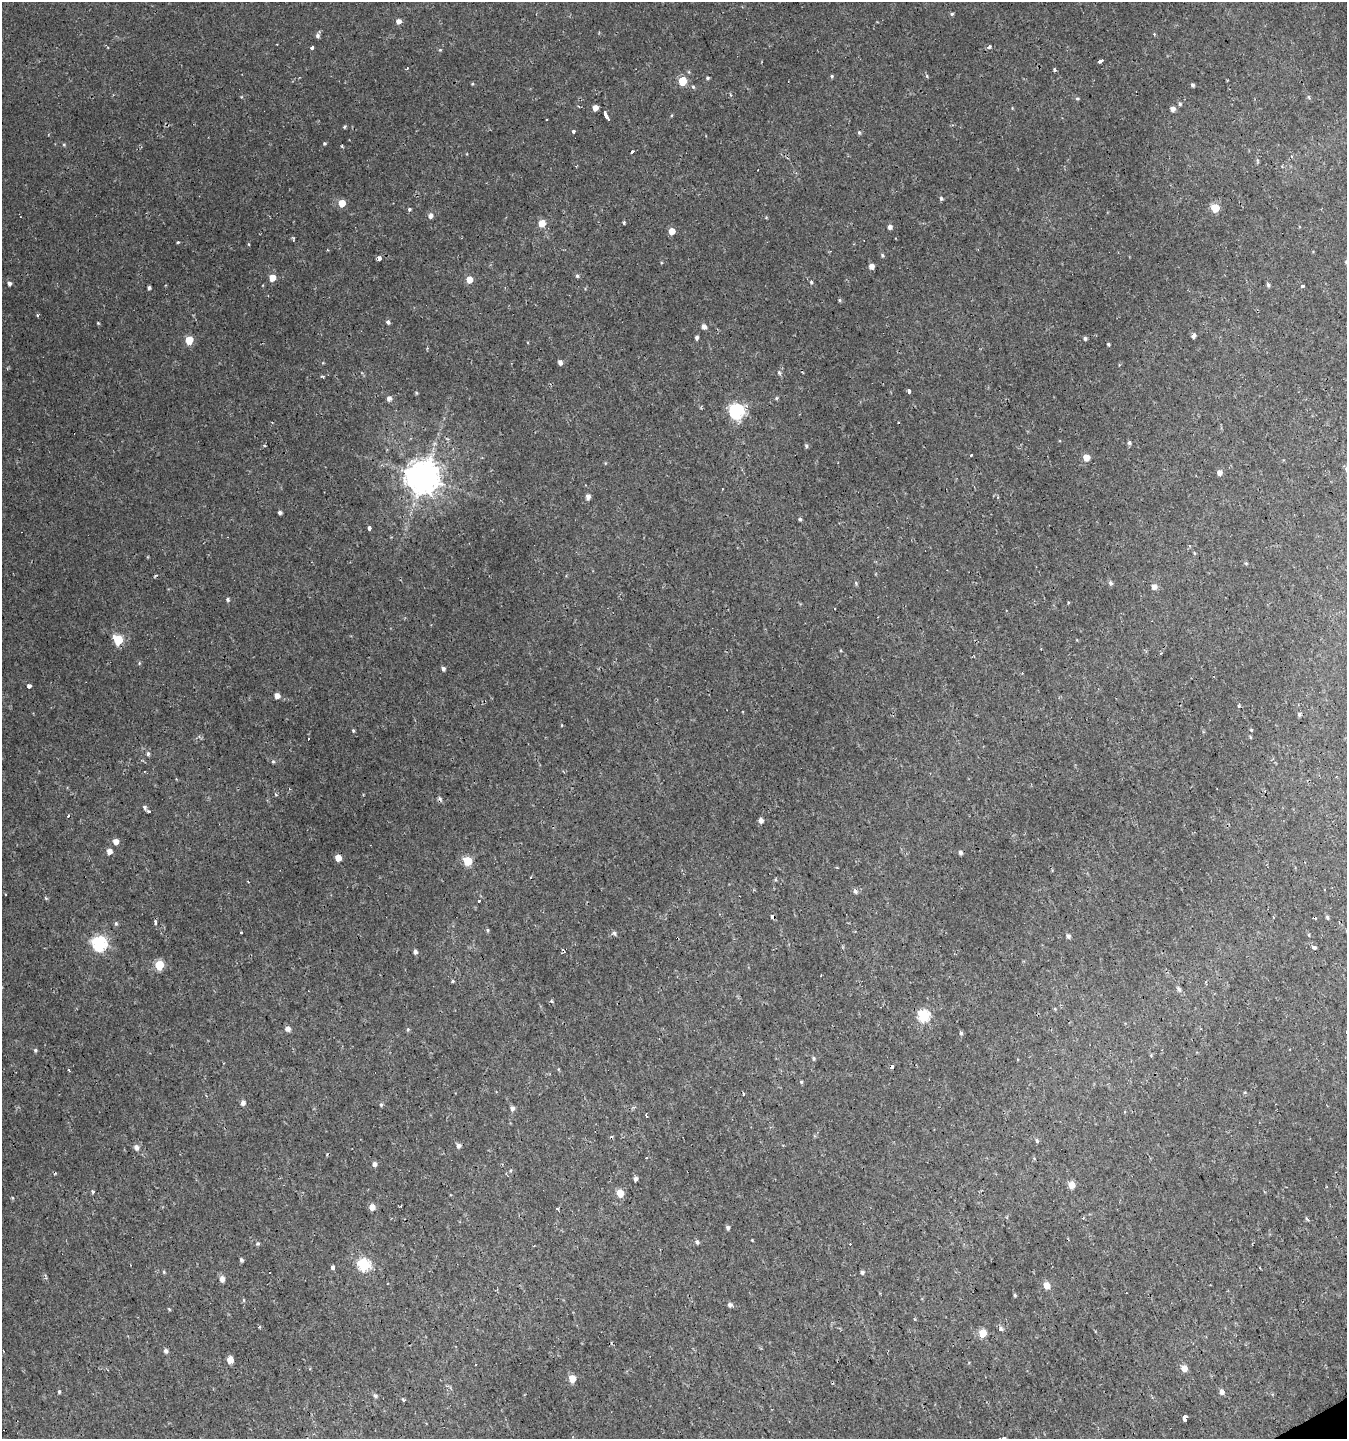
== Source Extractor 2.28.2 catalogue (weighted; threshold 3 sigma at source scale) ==
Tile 6 of 4 x 4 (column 2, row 2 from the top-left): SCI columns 1500-2844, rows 2875-4311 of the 5629 x 5748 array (HDU 1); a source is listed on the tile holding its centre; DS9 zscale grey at full resolution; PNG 1349 x 1441 px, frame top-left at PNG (2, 2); no overlay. Shown black and unused: <1% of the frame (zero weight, under 2 of 3 exposures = <1% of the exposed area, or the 3 px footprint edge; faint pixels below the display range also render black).
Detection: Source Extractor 2.28.2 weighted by HDU 2 'WHT'; one run over the whole footprint, this tile lists its part. Background 0.00239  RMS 0.0018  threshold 0.00792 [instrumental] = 3 sigma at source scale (4.5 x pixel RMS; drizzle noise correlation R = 1.50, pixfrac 1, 0.0396/0.0396 arcsec/px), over >= 5 px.
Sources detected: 198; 13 cosmic-ray / hot-pixel residue — not listed; the other 185 listed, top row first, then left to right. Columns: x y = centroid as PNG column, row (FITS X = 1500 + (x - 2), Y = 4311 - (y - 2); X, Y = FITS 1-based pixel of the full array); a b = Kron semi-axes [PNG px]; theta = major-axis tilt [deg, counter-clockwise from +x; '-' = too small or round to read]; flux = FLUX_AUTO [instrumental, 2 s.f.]
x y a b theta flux
952 14 5 4 - 0.26
399 21 5 5 - 0.86
1154 34 5 3 - 0.17
318 36 6 5 - 0.48
312 47 3 3 - 2.6
989 47 6 4 31 0.44
440 50 5 4 - 0.18
1100 61 4 3 - 1.1
1055 70 4 3 - 0.32
832 76 4 4 - 0.24
927 76 5 4 - 0.22
707 78 4 4 - 0.32
682 81 5 5 - 5.7
472 84 4 3 - 0.15
1192 85 4 3 - 0.36
693 87 5 4 - 0.26
730 95 5 3 - 0.21
1308 97 5 4 - 0.24
1077 99 5 5 - 0.27
1180 104 5 5 - 0.28
595 108 5 4 - 1.3
1173 109 5 5 - 0.95
606 116 6 3 -66 280
547 120 3 2 - 0.31
344 127 4 4 - 0.24
573 131 3 3 - 1.7
859 132 6 4 -74 0.29
325 143 4 4 - 0.24
64 144 5 4 - 0.2
632 152 4 3 - 1.5
1257 160 6 4 -71 0.24
941 198 4 4 - 0.34
342 203 5 5 - 3.4
1215 208 5 5 - 6.8
409 209 5 4 - 0.28
430 216 5 5 - 0.86
766 217 4 4 - 0.16
542 223 5 5 - 3
624 223 4 3 - 0.21
890 227 5 4 - 0.66
672 231 5 5 - 2.1
178 242 4 3 - 0.16
249 244 4 3 - 0.18
882 255 5 4 - 0.31
379 258 4 3 - 1.4
871 266 5 4 - 1.1
577 275 5 4 - 0.32
272 278 5 5 - 2.9
469 280 5 5 - 2.4
811 282 4 4 - 0.24
9 284 5 4 - 0.51
1268 284 5 4 - 0.42
1301 286 3 3 - 0.48
149 288 4 3 - 0.38
840 300 5 4 - 0.25
37 315 3 3 - 0.65
388 322 5 4 - 0.39
98 323 5 3 - 0.17
704 326 5 5 - 0.9
1193 335 4 3 - 0.81
697 337 5 4 - 0.45
1085 338 5 4 - 0.38
189 340 5 5 - 5.1
1108 344 3 3 - 0.25
560 362 5 4 - 0.75
779 373 6 5 - 0.36
322 376 5 3 - 0.26
909 391 4 3 - 1.8
416 393 5 4 - 0.19
389 398 5 5 - 0.72
776 398 5 4 - 0.23
737 411 7 6 - 43
1129 443 5 5 - 0.37
264 446 4 3 - 0.27
806 446 5 4 - 0.32
971 455 3 2 - 0.5
1086 457 5 5 - 2.4
1219 472 5 5 - 0.95
423 477 10 10 - 390
588 497 6 5 - 0.78
280 513 4 3 - 0.43
800 519 4 4 - 0.3
369 528 3 3 - 0.87
1189 546 4 3 - 0.26
1246 563 5 4 - 0.2
856 583 5 4 - 0.24
1111 583 6 5 - 0.45
1154 586 6 5 - 0.97
228 599 4 4 - 0.36
118 640 6 5 - 9.3
1161 653 4 3 - 0.16
139 663 5 3 - 0.18
443 669 4 4 - 0.48
29 686 4 3 - 0.58
277 696 5 4 - 1.2
1239 706 3 3 - 0.25
1299 714 5 4 - 0.36
1251 730 4 3 - 0.2
353 731 4 3 - 0.23
1250 737 5 3 - 0.18
148 754 6 4 -88 0.36
273 762 5 4 - 0.25
145 807 5 4 - 0.39
149 811 3 3 - 1.8
68 816 3 3 - 0.43
761 820 5 5 - 0.77
116 842 5 5 - 1.2
109 851 5 5 - 1.3
960 852 4 4 - 0.48
338 858 5 5 - 2
467 861 5 5 - 8
775 880 6 4 18 0.2
855 891 6 5 - 0.49
45 898 5 3 - 0.2
773 917 4 3 - 1.1
1327 917 5 4 - 0.3
155 922 6 4 -84 0.4
116 924 5 4 - 0.31
488 930 5 4 - 0.25
241 933 3 3 - 1.4
614 933 5 5 - 0.42
1309 935 5 3 - 0.18
1068 936 5 5 - 0.48
677 938 3 2 - 0.57
99 944 7 6 - 36
1314 947 4 3 - 0.7
415 952 4 4 - 0.53
159 965 5 5 - 9.4
452 981 4 3 - 0.23
1179 989 7 5 -58 0.49
551 1001 5 4 - 0.3
1055 1009 5 4 - 0.18
923 1016 6 6 - 19
287 1028 5 5 - 0.89
408 1029 5 4 - 0.23
961 1033 5 4 - 0.34
35 1050 5 4 - 0.27
1151 1055 4 4 - 0.17
813 1058 5 5 - 0.3
801 1082 5 4 - 0.22
744 1094 3 3 - 1.1
243 1103 5 5 - 0.72
381 1105 5 5 - 0.3
512 1108 5 5 - 0.68
646 1116 4 2 - 0.35
1037 1141 6 5 - 0.35
459 1146 5 5 - 0.62
136 1147 6 5 - 0.87
646 1158 4 2 - 0.43
374 1164 5 5 - 0.71
55 1173 4 2 - 0.16
635 1179 4 4 - 0.71
1072 1185 5 5 - 2.5
93 1192 3 3 - 0.34
620 1193 5 5 - 4.1
12 1198 5 3 - 0.18
372 1207 5 5 - 1.5
557 1209 3 3 - 0.44
1306 1218 7 3 -71 0.22
728 1227 5 4 - 0.44
752 1240 3 3 - 0.12
697 1242 5 4 - 0.43
258 1243 5 5 - 0.3
241 1260 4 4 - 0.43
364 1265 6 6 - 20
333 1267 4 3 - 1.6
164 1272 5 4 - 0.19
862 1272 4 4 - 0.39
222 1279 6 5 - 1.2
1047 1285 5 5 - 2.2
1015 1295 4 3 - 0.26
730 1305 5 5 - 0.6
169 1309 5 3 - 0.17
1001 1329 6 4 -73 0.45
983 1333 5 5 - 4.8
165 1351 5 4 - 0.54
230 1360 6 5 - 2
1184 1368 5 5 - 2
572 1379 5 5 - 3.4
59 1391 4 3 - 0.3
1221 1391 6 5 - 0.89
375 1395 6 5 - 0.39
403 1400 5 3 - 0.19
1184 1418 5 4 - 6.3
1003 1438 4 3 - 0.91
Overlapping masked pixels (flux is a lower limit): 2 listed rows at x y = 773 917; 677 938
Isophote crosses this tile's border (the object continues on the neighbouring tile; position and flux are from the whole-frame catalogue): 1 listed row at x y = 1003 1438